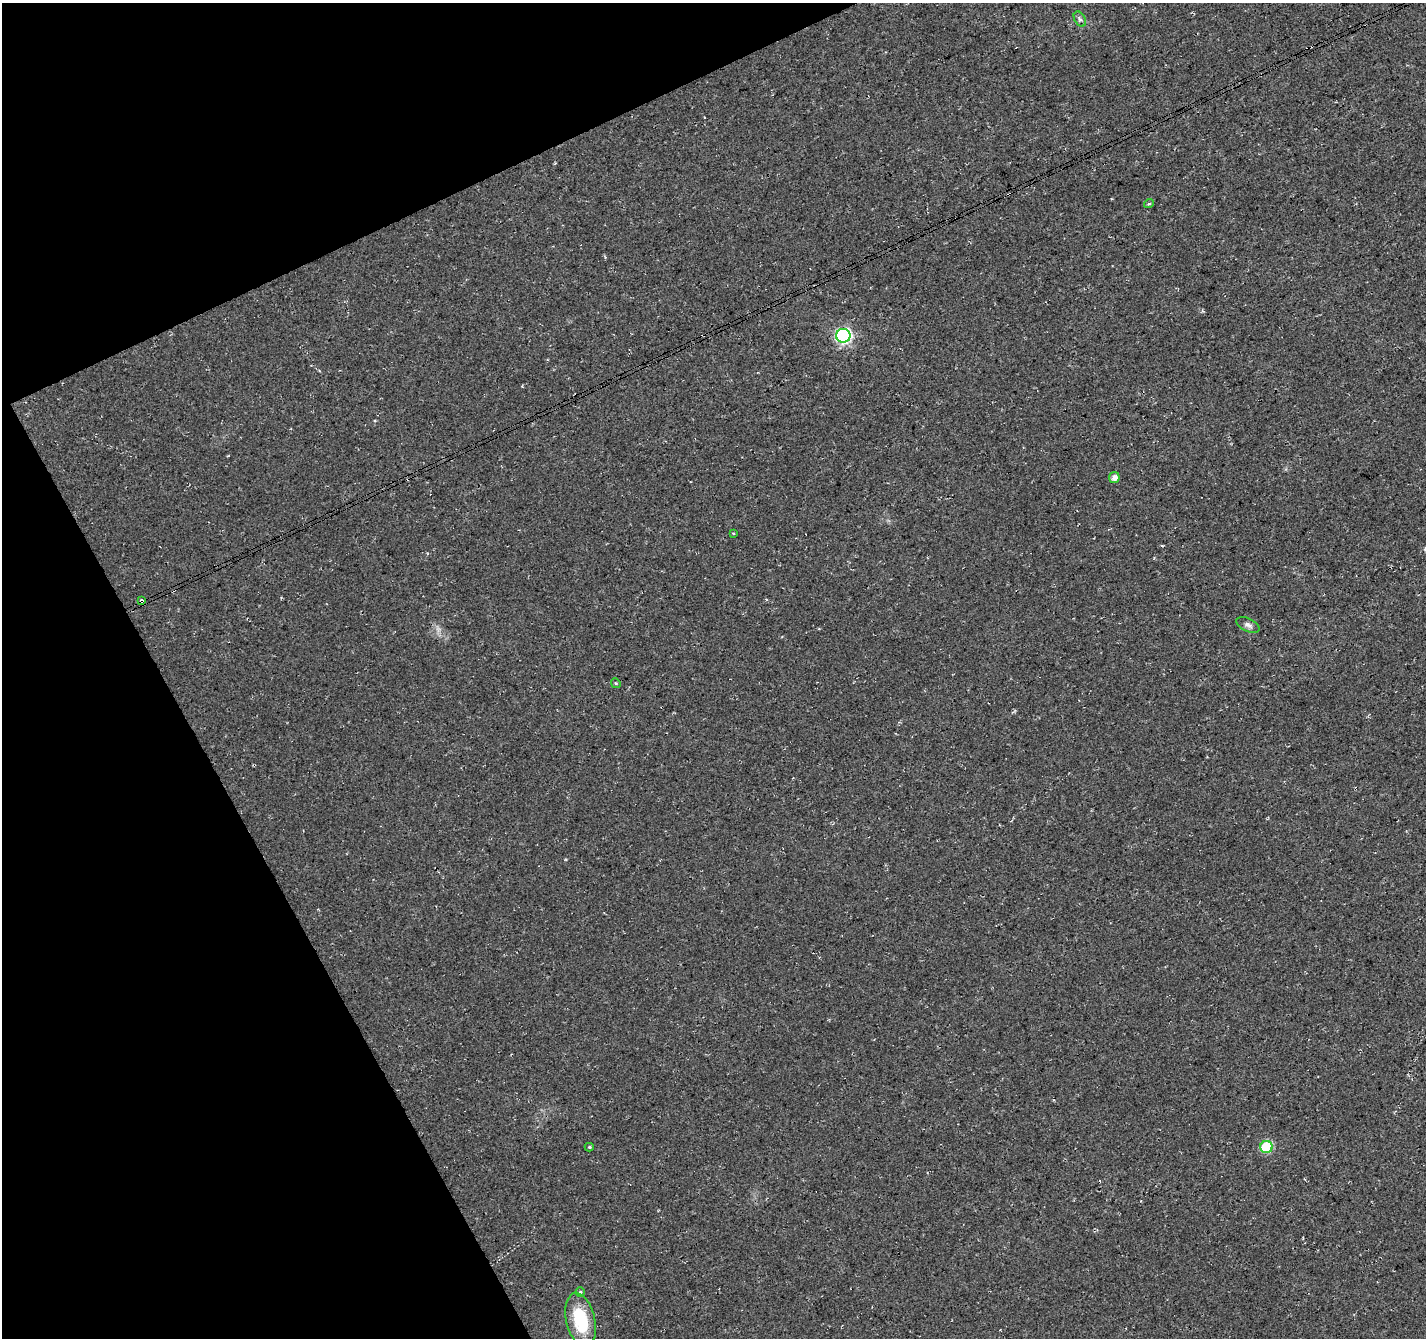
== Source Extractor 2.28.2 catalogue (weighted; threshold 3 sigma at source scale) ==
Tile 5 of 4 x 4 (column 1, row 2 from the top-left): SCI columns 52-1475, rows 2801-4136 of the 5804 x 5658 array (HDU 1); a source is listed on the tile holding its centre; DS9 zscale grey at full resolution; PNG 1428 x 1340 px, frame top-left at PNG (2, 3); each listed source drawn as its Kron ellipse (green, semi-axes under 4 px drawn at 4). Shown black and unused: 22% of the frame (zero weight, under 3 of 4 exposures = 5% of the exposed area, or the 3 px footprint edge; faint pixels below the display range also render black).
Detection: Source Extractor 2.28.2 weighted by HDU 2 'WHT'; one run over the whole footprint, this tile lists its part. Background 0.0307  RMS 0.0082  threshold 0.0368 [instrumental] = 3 sigma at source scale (4.5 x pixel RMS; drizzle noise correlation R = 1.50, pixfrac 1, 0.0396/0.0396 arcsec/px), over >= 5 px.
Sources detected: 12; all 12 listed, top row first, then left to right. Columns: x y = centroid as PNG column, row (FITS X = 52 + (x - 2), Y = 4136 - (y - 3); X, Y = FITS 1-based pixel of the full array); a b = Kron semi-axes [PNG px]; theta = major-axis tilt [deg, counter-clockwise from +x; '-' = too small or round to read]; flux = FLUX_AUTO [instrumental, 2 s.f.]
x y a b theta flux
1080 19 8 5 -59 2.1
1149 203 5 3 - 0.92
843 336 7 7 - 180
1114 478 5 5 - 5.1
733 533 4 2 - 0.66
141 601 4 3 - 3.4
1248 625 12 6 -25 3.1
616 683 5 4 - 1.1
589 1147 4 4 - 1.1
1266 1147 6 6 - 57
580 1292 5 4 - 1.1
581 1320 28 14 -76 39
Overlapping masked pixels (flux is a lower limit): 1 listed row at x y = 141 601